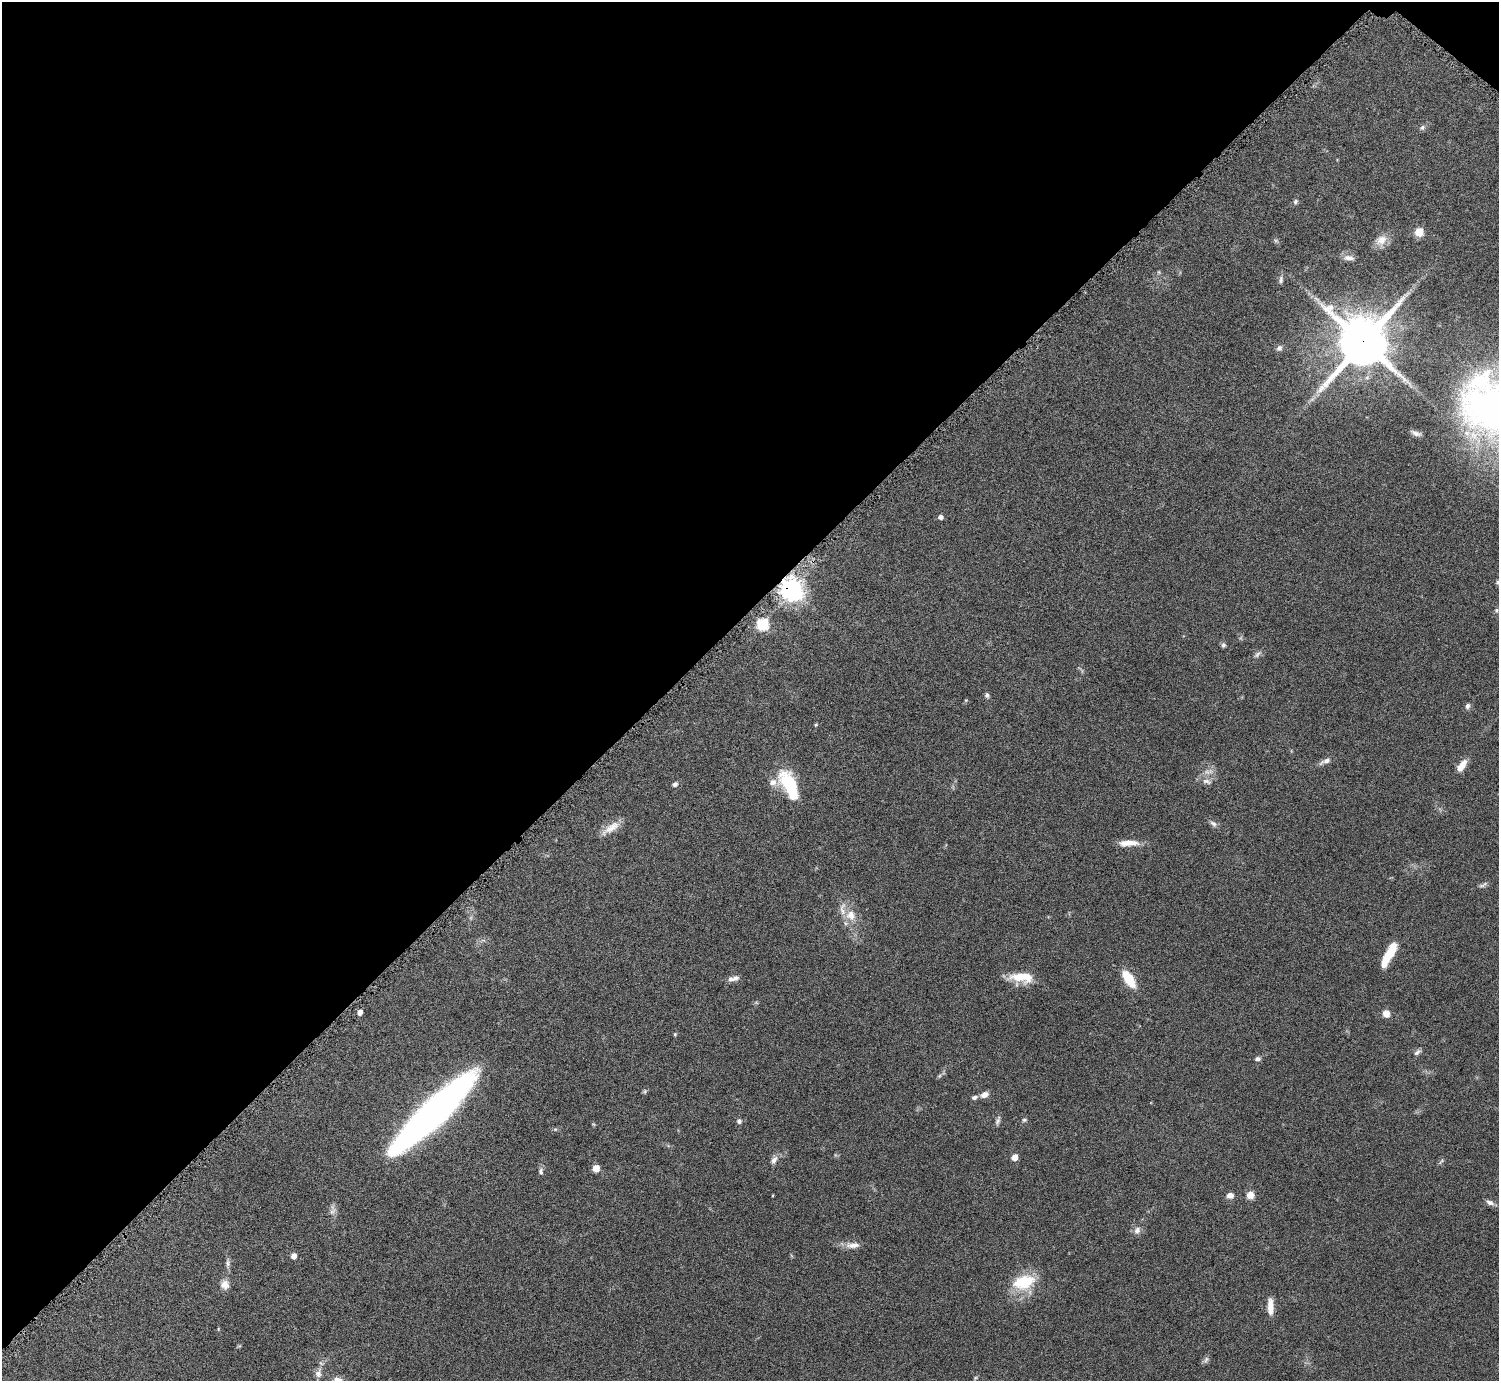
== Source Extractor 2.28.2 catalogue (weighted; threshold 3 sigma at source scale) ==
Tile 2 of 4 x 4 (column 2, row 1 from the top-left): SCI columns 1505-3001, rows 4312-5690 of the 6004 x 6005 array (HDU 1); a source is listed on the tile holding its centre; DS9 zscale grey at full resolution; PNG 1501 x 1383 px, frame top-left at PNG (2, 2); no overlay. Shown black and unused: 45% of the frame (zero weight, under 4 of 8 exposures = <1% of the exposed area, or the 3 px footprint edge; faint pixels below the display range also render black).
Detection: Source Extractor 2.28.2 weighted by HDU 2 'WHT'; one run over the whole footprint, this tile lists its part. Background 0.0788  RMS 0.0048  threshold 0.0195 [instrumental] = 3 sigma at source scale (4.09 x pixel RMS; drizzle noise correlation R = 1.36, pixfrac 0.8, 0.05/0.05 arcsec/px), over >= 5 px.
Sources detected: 76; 2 too faint to see at this stretch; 1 inside a brighter object's white glare — not listed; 6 inside a brighter listed object's ellipse — not listed separately; the other 67 listed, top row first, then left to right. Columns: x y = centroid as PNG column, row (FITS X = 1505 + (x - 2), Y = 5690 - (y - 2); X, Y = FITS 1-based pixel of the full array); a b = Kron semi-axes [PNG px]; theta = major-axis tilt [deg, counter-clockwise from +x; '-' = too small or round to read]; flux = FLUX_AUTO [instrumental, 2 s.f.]
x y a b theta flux
1422 128 8 6 28 1.1
1295 202 8 6 60 0.94
1419 232 6 6 - 10
1381 240 17 14 40 4.4
1349 258 15 7 -3 2.2
1159 272 6 4 -90 0.53
1281 280 10 6 83 1.2
1363 342 18 17 - 2000
1279 348 8 6 45 1.4
1481 381 46 28 31 39
1416 433 14 6 -20 1.8
941 517 6 5 - 1.3
1498 582 6 5 - 0.76
792 589 8 8 - 300
1496 610 6 5 - 0.75
763 624 6 6 - 35
1223 645 6 6 - 0.89
1257 654 10 5 42 1.3
987 695 7 6 - 0.94
1468 706 7 6 - 1.3
816 725 5 4 - 0.49
1325 761 17 6 22 2.2
1462 766 16 8 57 4.2
1207 781 15 7 -14 2.4
788 783 28 16 -57 22
675 784 7 5 22 1.3
1213 824 10 6 -44 1.5
611 828 27 9 34 5.2
1128 843 25 7 2 5.2
1483 885 13 5 28 1.2
851 915 15 14 - 6.1
1390 952 24 8 61 11
1018 977 27 13 -12 8.6
736 978 9 7 13 1.7
1129 979 15 7 -57 16
360 1012 5 4 - 2.4
1386 1014 8 7 - 3.4
675 1034 5 4 - 0.55
1417 1052 11 5 38 1.3
1258 1059 7 5 4 1.1
939 1076 6 5 - 0.68
645 1091 7 5 78 0.68
984 1095 9 6 26 2.6
974 1097 8 5 18 1.2
434 1112 86 18 44 250
1024 1120 6 5 - 0.73
739 1121 7 6 - 1.1
998 1121 13 5 72 1.3
555 1129 6 4 -17 0.56
1015 1157 5 5 - 4.5
774 1160 12 7 55 2.1
1441 1161 10 3 50 0.65
596 1168 5 5 - 6.1
541 1171 10 6 -89 1.3
1230 1195 8 7 - 2.3
1250 1195 8 8 - 3.7
1490 1203 11 6 -19 1.8
1137 1230 11 8 64 2.2
853 1245 20 8 3 3.6
294 1256 5 5 - 2.6
228 1263 10 7 90 1.3
1024 1282 31 19 15 16
225 1285 11 10 - 3.3
1270 1306 19 6 -87 4.8
1206 1359 9 6 63 1.2
318 1373 14 9 75 2.8
975 1378 6 4 46 0.51
Overlapping masked pixels (flux is a lower limit): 2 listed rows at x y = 1363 342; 792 589
Isophote crosses this tile's border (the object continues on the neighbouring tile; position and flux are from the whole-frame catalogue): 2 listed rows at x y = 1481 381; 1498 582